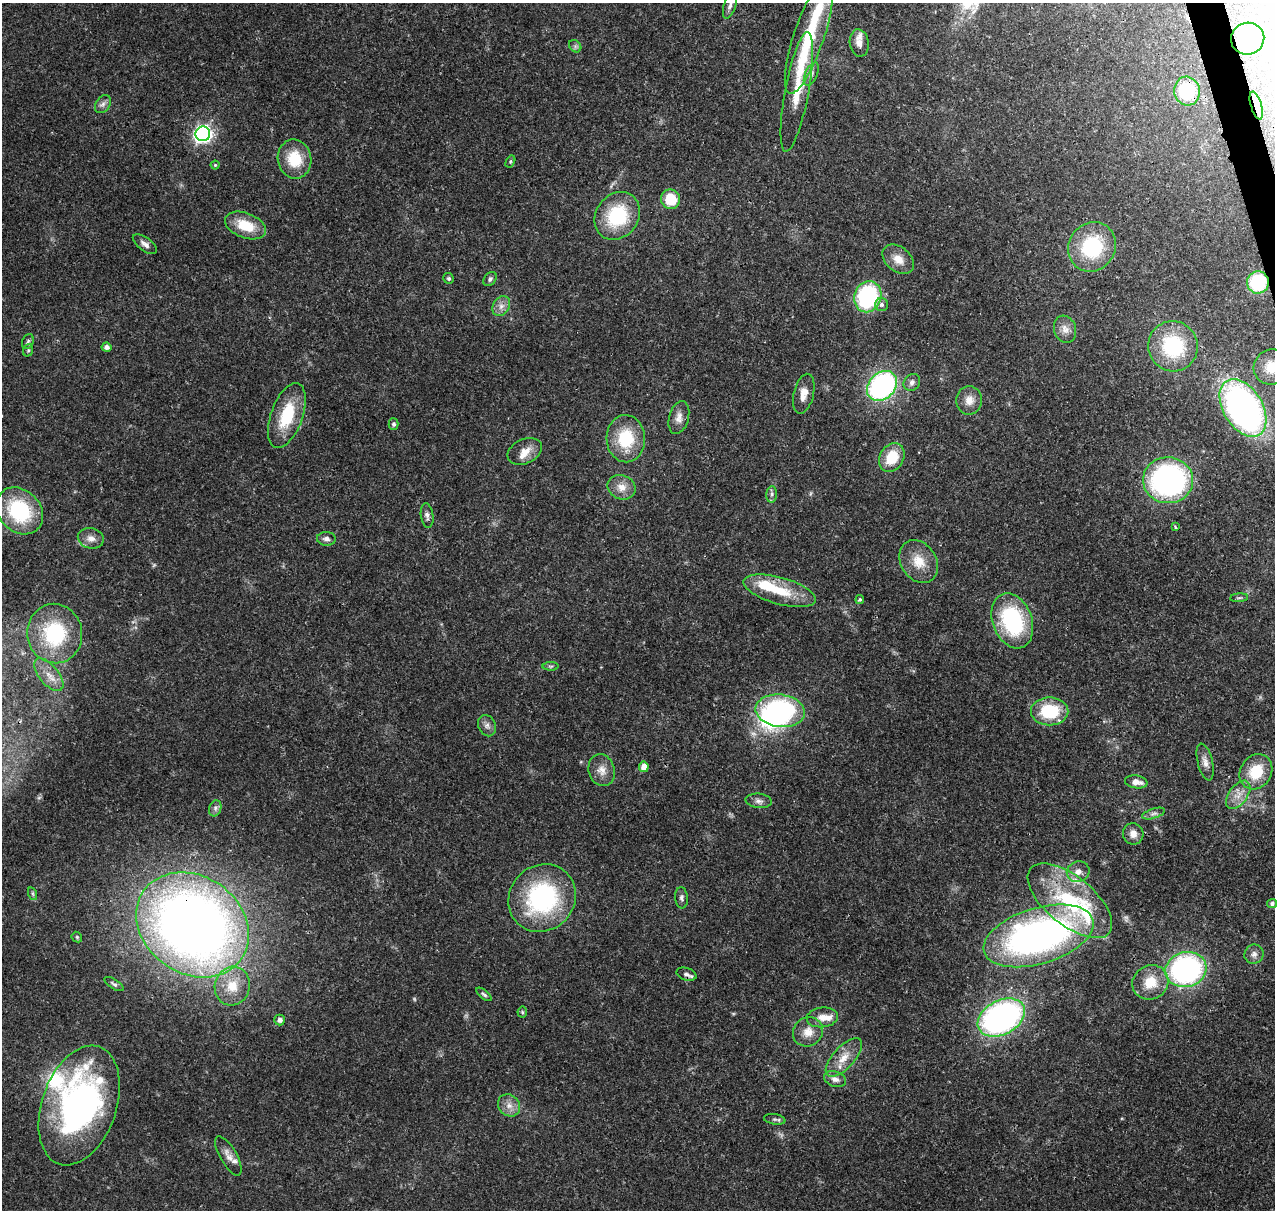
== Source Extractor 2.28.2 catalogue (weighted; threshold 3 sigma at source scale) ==
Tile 10 of 4 x 4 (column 2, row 3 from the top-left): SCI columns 1388-2660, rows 1337-2544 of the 5323 x 5036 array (HDU 1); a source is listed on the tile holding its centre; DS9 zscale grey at full resolution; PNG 1277 x 1212 px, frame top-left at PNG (2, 3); each listed source drawn as its Kron ellipse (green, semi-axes under 4 px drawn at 4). Shown black and unused: <1% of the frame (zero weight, under 3 of 4 exposures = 7% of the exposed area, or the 3 px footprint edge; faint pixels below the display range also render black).
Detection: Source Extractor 2.28.2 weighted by HDU 2 'WHT'; one run over the whole footprint, this tile lists its part. Background 0.0736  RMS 0.0034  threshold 0.0152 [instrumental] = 3 sigma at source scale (4.5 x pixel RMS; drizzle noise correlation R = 1.50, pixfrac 1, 0.0396/0.0396 arcsec/px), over >= 5 px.
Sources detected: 111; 1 too faint to see at this stretch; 1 inside a brighter object's white glare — neither listed nor drawn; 10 inside a brighter listed object's ellipse — not listed separately; the other 99 listed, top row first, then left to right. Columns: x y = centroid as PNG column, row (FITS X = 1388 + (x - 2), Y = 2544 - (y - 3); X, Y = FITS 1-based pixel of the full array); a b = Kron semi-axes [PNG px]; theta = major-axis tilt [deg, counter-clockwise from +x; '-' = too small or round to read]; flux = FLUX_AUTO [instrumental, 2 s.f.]
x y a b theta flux
730 6 13 6 72 1.4
809 36 61 15 71 22
1248 39 17 16 - 14
859 43 14 9 -81 2.5
575 46 7 5 -46 0.8
811 74 12 6 66 1.5
1187 91 14 13 - 18
797 92 61 12 80 11
103 104 10 7 56 1.4
1256 105 14 5 -73 1.9
203 134 7 7 - 110
295 159 19 16 -79 11
510 162 6 4 59 0.49
215 165 4 4 - 0.4
670 199 10 9 - 9.9
617 216 25 21 52 22
245 225 21 12 -21 9.7
145 244 14 6 -36 1.7
1092 247 25 23 56 26
898 259 18 12 -39 4.4
449 278 5 5 - 0.74
490 279 8 5 47 0.82
1258 282 11 11 - 20
868 297 16 13 70 40
882 305 6 6 - 1.1
501 306 11 8 58 2.1
1065 329 14 11 -71 2.9
28 342 8 5 69 0.77
1173 346 25 24 - 25
106 347 5 4 - 1.5
28 350 6 5 - 0.54
1272 367 18 17 - 6.9
912 382 9 7 51 1.4
882 386 17 13 45 69
804 394 20 10 76 3.8
969 400 14 13 - 3.8
1243 408 31 19 -58 130
287 416 34 16 70 16
679 417 17 10 75 2.7
394 424 5 5 - 0.84
626 439 23 19 -88 16
525 451 18 12 24 4.1
892 457 15 12 60 9.3
1168 480 25 23 -3 85
622 487 14 12 -22 3.9
772 494 8 5 85 0.94
20 511 26 21 -45 28
427 516 12 6 -82 1.4
1175 527 4 3 - 0.37
91 538 13 10 -14 2.4
326 539 9 7 -5 1.5
919 562 23 17 -58 7.4
780 591 37 13 -16 13
1239 598 9 3 4 0.54
860 600 4 4 - 0.5
1012 621 28 19 -69 36
55 634 30 27 -82 31
551 666 8 4 1 0.62
49 675 19 9 -50 4.2
780 711 25 16 -7 55
1050 711 19 14 0 18
487 726 11 8 -66 1.6
1205 762 19 7 -76 2.3
644 767 5 5 - 3.2
602 770 16 13 -74 3.6
1256 772 18 15 56 11
1136 782 11 6 -9 3
1238 795 16 9 53 3.7
759 801 13 7 -5 1.7
215 808 8 6 70 1.1
1153 814 12 5 17 1.3
1133 834 11 10 - 2.5
1078 872 11 10 - 2.4
33 894 6 4 -71 0.55
542 898 35 32 46 49
681 898 10 6 -84 1.1
1070 901 51 24 -39 36
1272 904 5 4 - 0.95
193 925 60 49 -35 360
1038 936 57 28 17 140
77 937 6 4 -47 0.49
1254 954 10 9 - 1.7
1186 969 21 17 15 76
686 974 10 6 -18 1.2
1150 982 18 17 - 8.4
114 984 11 5 -32 0.88
232 986 19 17 75 8.4
484 994 9 4 -40 0.7
522 1012 5 5 - 0.44
822 1017 16 10 6 3.5
1001 1018 25 17 28 110
280 1020 5 5 - 1.6
808 1032 15 14 - 4.4
844 1057 24 10 47 5.5
835 1079 11 7 -17 1.8
79 1105 62 37 71 110
509 1105 12 10 -47 2.8
775 1119 11 5 -9 0.89
228 1156 22 8 -60 2.9
Overlapping masked pixels (flux is a lower limit): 5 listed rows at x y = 1187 91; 1256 105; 1258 282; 193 925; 686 974
Isophote crosses this tile's border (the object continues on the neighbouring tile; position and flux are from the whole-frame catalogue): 2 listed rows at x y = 730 6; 1272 367